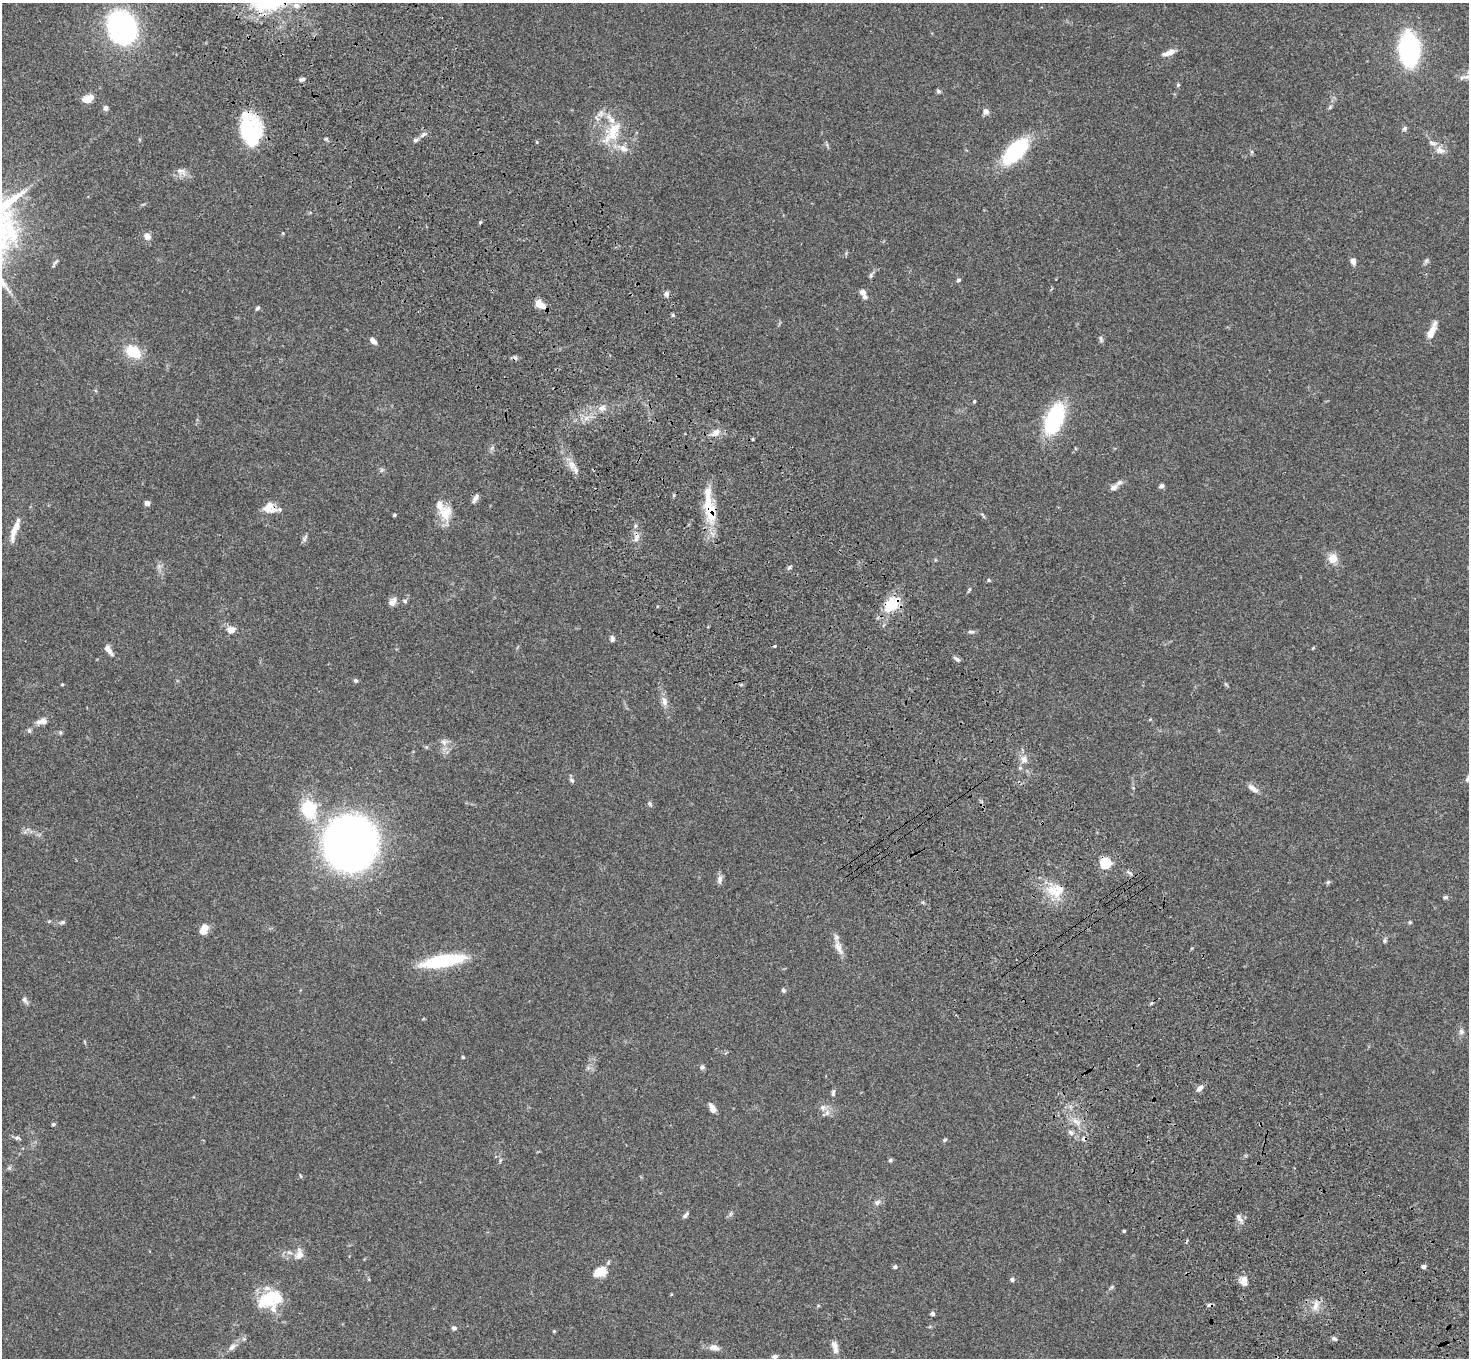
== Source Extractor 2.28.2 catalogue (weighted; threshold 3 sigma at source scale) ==
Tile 6 of 4 x 4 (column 2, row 2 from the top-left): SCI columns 1574-3040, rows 3090-4445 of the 6077 x 6038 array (HDU 1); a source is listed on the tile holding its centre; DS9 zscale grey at full resolution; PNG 1471 x 1360 px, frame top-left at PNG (2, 3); no overlay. Shown black and unused: <1% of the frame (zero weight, under 3 of 4 exposures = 6% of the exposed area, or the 3 px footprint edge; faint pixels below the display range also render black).
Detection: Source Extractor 2.28.2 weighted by HDU 2 'WHT'; one run over the whole footprint, this tile lists its part. Background 0.0588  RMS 0.0053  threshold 0.024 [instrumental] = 3 sigma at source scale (4.5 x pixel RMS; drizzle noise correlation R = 1.50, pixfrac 1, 0.05/0.05 arcsec/px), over >= 5 px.
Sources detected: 148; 3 inside a brighter object's white glare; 3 cosmic-ray / hot-pixel residue — not listed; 9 inside a brighter listed object's ellipse — not listed separately; the other 133 listed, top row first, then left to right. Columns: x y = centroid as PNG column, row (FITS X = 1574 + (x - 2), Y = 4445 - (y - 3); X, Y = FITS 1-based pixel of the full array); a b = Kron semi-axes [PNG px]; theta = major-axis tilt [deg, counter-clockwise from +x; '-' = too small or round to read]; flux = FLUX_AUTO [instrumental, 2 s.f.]
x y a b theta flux
296 6 10 8 -14 3.2
122 28 27 23 -76 120
1409 50 19 11 -87 140
1171 52 13 7 30 2.9
302 79 7 4 9 1.3
1178 85 5 4 - 0.7
938 91 6 5 - 1
88 99 11 7 18 6.2
1330 107 6 4 48 0.78
106 108 6 6 - 1.5
986 111 6 6 - 2.7
600 113 13 8 44 3.2
1404 128 6 6 - 1
246 130 42 13 89 23
612 133 40 15 55 15
423 134 9 6 47 1.6
325 139 5 5 - 0.65
415 140 7 5 16 1.2
623 148 14 9 -33 4.1
1440 150 13 10 -17 3.6
1015 151 19 9 45 73
181 171 16 8 -24 3.2
283 233 5 4 - 0.46
147 236 9 7 -50 3
1353 261 8 6 -64 2.4
1426 261 6 6 - 1
871 276 8 4 81 0.91
959 280 6 4 28 0.76
863 292 6 5 - 3.1
666 294 6 5 - 2.1
540 305 12 7 -29 5.6
257 308 6 4 35 0.89
673 315 5 4 - 0.79
1431 332 19 8 65 5
1101 339 11 4 -81 1
373 341 8 5 -47 2.4
133 352 18 13 -31 13
974 401 4 3 - 0.63
602 408 10 8 37 2.7
1054 419 30 15 71 52
716 433 13 9 36 4
752 439 3 3 - 0.72
572 464 12 7 -57 3.9
1162 486 6 5 - 1.5
1114 487 11 7 29 2.2
475 498 11 5 58 1.9
147 503 4 4 - 3.9
268 507 18 11 51 5.3
709 509 43 13 -80 19
446 513 20 17 79 9.1
394 515 3 3 - 0.78
635 526 6 4 71 0.86
15 528 25 7 67 6.4
305 538 11 5 66 1.3
636 538 11 6 71 2.6
1333 558 10 9 - 6.3
989 580 5 4 - 0.69
969 589 7 4 68 0.74
405 601 6 5 - 0.97
392 602 12 8 49 2.8
892 605 22 15 45 15
232 630 9 7 7 3.6
971 632 9 5 4 1.1
612 639 8 5 -81 1.3
775 646 4 3 - 0.44
108 650 15 6 -54 3
957 659 8 5 -36 1.6
356 680 6 5 - 0.95
62 684 4 3 - 0.47
664 701 14 8 -77 3.1
1150 719 5 3 - 0.46
42 721 12 7 8 3.9
29 730 7 5 -74 1
60 732 6 4 -46 0.68
444 742 9 8 - 2.4
1024 759 11 8 -63 3.2
1468 778 10 6 63 1.8
572 780 8 5 -52 1.2
1253 788 15 7 -35 2.9
650 804 7 6 - 1.1
309 809 19 15 -73 24
350 843 34 33 - 450
1105 863 5 5 - 50
1130 873 8 4 -35 1.1
720 879 12 6 85 2.1
1328 882 6 5 - 0.88
1056 890 26 17 10 13
1445 897 7 5 -8 1
62 922 8 5 7 1.1
1410 922 5 4 - 0.64
204 929 12 8 68 5.3
1384 941 6 6 - 0.97
838 947 20 9 -68 4.5
444 961 46 12 10 35
783 990 6 5 - 0.96
25 1000 11 6 -60 1.6
1461 1032 8 7 - 1.7
463 1057 4 4 - 0.59
702 1067 6 6 - 1.2
1200 1088 10 6 38 2.1
833 1093 9 5 85 1.2
823 1107 8 8 - 2.2
712 1108 11 5 -63 3.9
1076 1121 13 7 -29 3.6
53 1124 4 4 - 0.87
1071 1132 9 6 -49 1.7
17 1138 10 5 -11 1.2
945 1140 6 4 46 0.81
890 1160 6 5 - 0.83
9 1168 6 5 - 0.91
877 1202 9 6 29 1.7
730 1214 7 4 71 0.87
685 1215 9 4 47 1.4
1239 1218 12 6 -61 2
1124 1231 3 3 - 0.76
299 1254 14 10 81 4.1
895 1267 5 5 - 1
1424 1267 4 4 - 2.1
600 1271 11 7 14 12
1012 1279 5 5 - 1.2
1244 1281 12 8 90 4
1112 1287 7 4 71 0.8
272 1296 32 18 17 19
818 1306 6 3 19 0.58
1315 1306 15 8 69 4
932 1314 4 4 - 1.8
454 1328 6 5 - 1.2
554 1331 4 4 - 0.57
1334 1339 7 5 -37 1
232 1347 11 7 45 2.3
835 1347 17 7 -76 3.3
714 1348 13 7 -15 3.4
775 1356 7 5 8 1.5
Overlapping masked pixels (flux is a lower limit): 4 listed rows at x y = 246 130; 709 509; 892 605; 1056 890
Isophote crosses this tile's border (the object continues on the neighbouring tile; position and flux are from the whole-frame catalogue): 1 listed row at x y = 1468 778